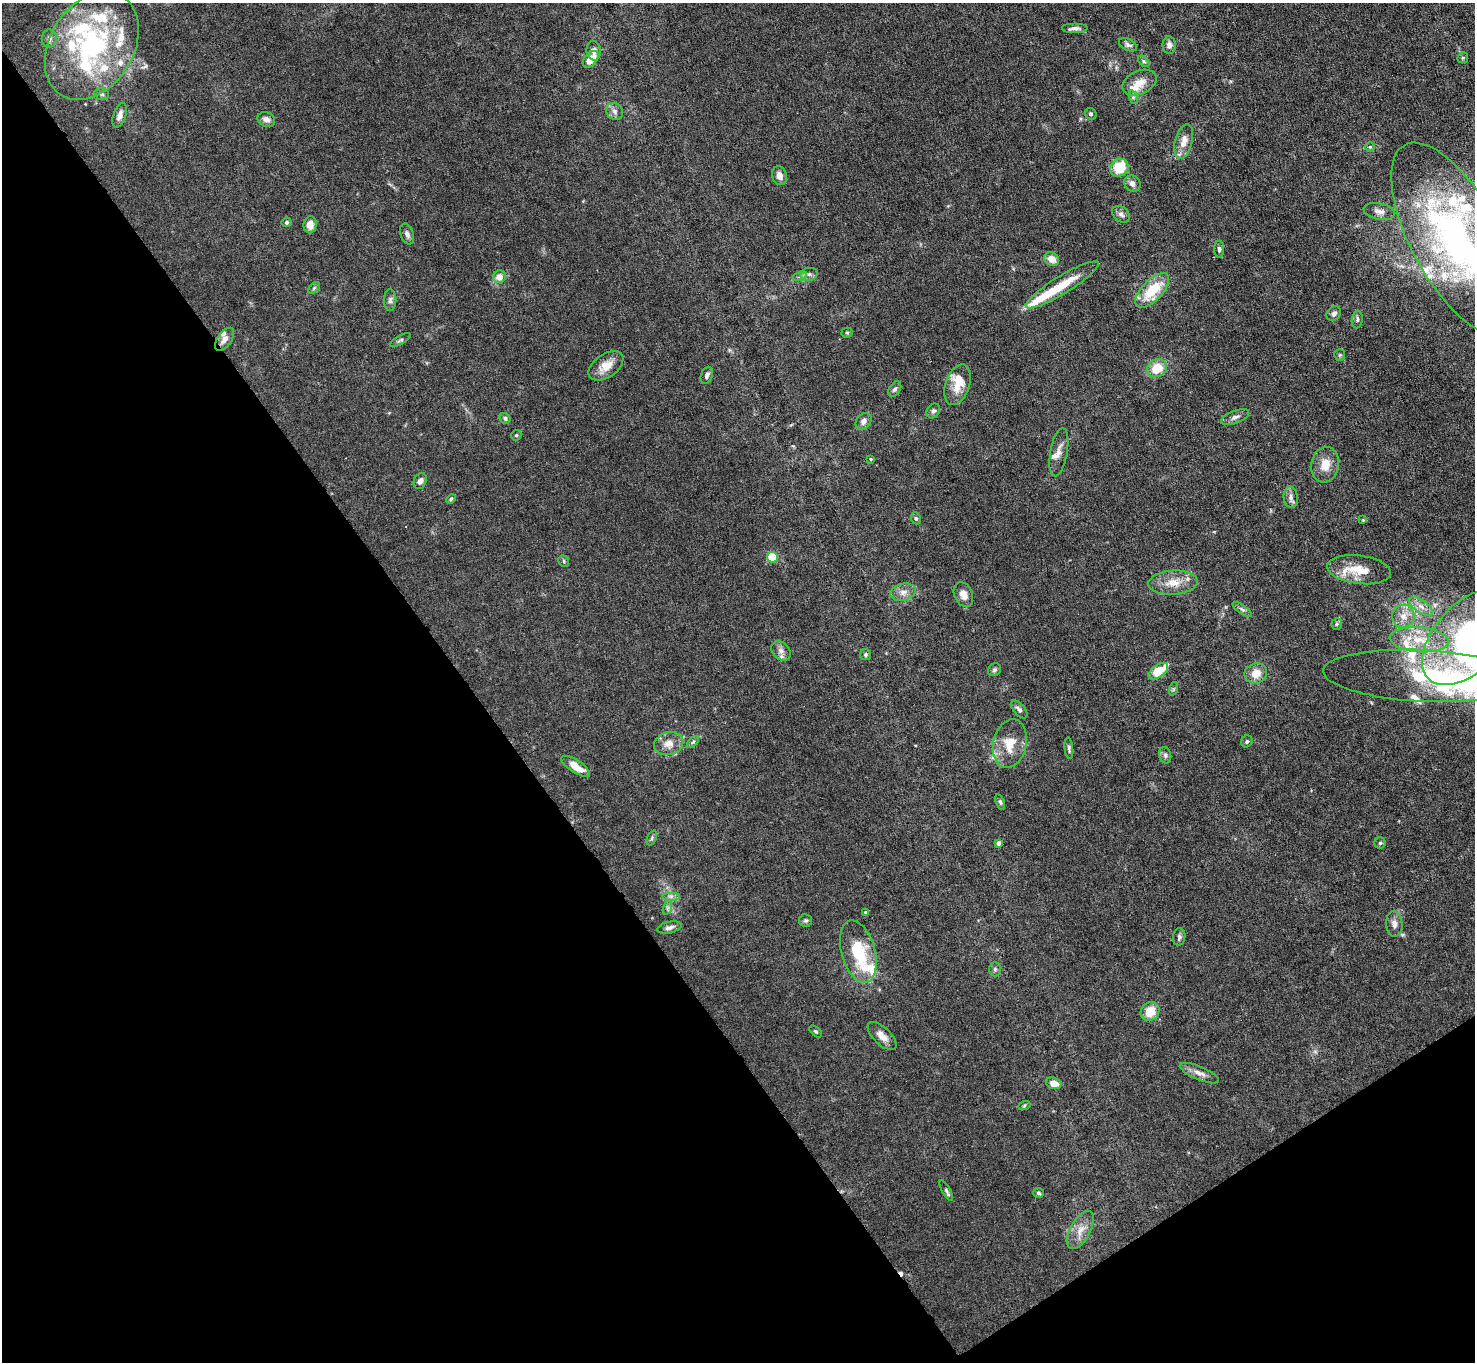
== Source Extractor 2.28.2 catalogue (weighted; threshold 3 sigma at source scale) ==
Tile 14 of 4 x 4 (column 2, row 4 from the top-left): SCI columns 1475-2947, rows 155-1514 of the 5894 x 5887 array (HDU 1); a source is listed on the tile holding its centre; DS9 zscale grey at full resolution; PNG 1477 x 1364 px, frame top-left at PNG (2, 3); each listed source drawn as its Kron ellipse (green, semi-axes under 4 px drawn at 4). Shown black and unused: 36% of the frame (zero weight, under 4 of 8 exposures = <1% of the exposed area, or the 3 px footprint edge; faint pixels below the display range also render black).
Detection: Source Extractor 2.28.2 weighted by HDU 2 'WHT'; one run over the whole footprint, this tile lists its part. Background 0.0531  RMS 0.0029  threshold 0.0118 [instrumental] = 3 sigma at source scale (4.09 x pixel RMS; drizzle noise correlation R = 1.36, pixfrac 0.8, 0.05/0.05 arcsec/px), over >= 5 px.
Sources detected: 135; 1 cosmic-ray / hot-pixel residue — neither listed nor drawn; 25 inside a brighter listed object's ellipse — not listed separately; the other 109 listed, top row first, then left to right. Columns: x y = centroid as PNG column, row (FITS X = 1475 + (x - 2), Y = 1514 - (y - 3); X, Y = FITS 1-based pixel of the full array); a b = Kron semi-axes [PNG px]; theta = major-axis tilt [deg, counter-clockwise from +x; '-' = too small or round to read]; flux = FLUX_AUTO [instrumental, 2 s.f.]
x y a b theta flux
1075 28 13 5 0 1.2
49 38 9 7 88 1.2
1128 45 10 5 -27 0.79
1169 45 9 6 -89 1.3
92 46 58 41 58 50
594 51 10 7 -84 1.3
1463 58 6 5 - 0.39
591 59 10 6 48 4.1
1144 61 7 4 -45 0.48
1139 83 18 11 24 3.8
102 94 7 5 -18 0.63
1133 97 7 4 -72 0.58
615 111 9 8 - 1.2
1091 114 6 5 - 0.5
120 115 13 6 70 1.6
266 119 9 7 -23 1.5
1184 142 17 8 75 3.1
1370 147 5 5 - 0.37
1119 168 9 8 - 8.6
779 176 9 7 -73 1.7
1132 184 9 7 -44 1.4
1379 211 16 8 -12 1.6
1121 214 10 7 -40 1.1
286 222 5 4 - 0.52
310 225 8 6 83 2.3
407 234 11 6 -69 1.1
1456 239 107 44 -61 93
1219 249 8 5 -90 0.7
1051 259 8 6 -30 2.6
809 274 9 6 9 1
800 276 7 4 19 0.67
499 277 6 6 - 2.6
1062 285 42 9 32 7.8
314 288 7 4 46 0.46
1152 290 22 10 46 10
390 300 11 6 89 0.94
1334 313 8 6 47 1.1
1357 319 9 5 84 0.7
847 333 5 5 - 0.33
225 339 13 7 54 1.5
400 340 12 4 31 0.56
1340 355 5 5 - 0.46
606 366 19 11 35 4.3
1157 368 10 8 29 5.6
707 375 9 5 69 0.84
958 385 21 12 71 4.8
895 389 8 5 55 0.7
933 411 8 6 50 0.74
1235 417 15 6 21 1.3
505 418 6 5 - 0.58
863 421 9 7 54 1.3
516 435 5 4 - 0.39
1059 452 24 8 80 2.6
871 459 3 3 - 0.26
1325 465 18 14 80 4.1
420 481 8 6 61 1.2
1291 497 11 7 -84 1.3
451 499 5 4 - 0.34
916 518 6 5 - 0.45
1363 520 4 4 - 0.27
772 557 5 5 - 9.1
564 561 6 5 - 0.43
1359 570 32 14 -7 6.9
1173 583 25 12 4 4.8
903 592 13 8 14 1.9
963 595 13 9 -67 2.1
1421 606 14 6 -34 1.9
1242 609 11 4 -36 0.72
1403 616 11 11 - 2.8
1337 624 6 5 - 0.44
1468 637 58 33 47 57
1419 640 29 12 -5 7.7
781 651 11 8 -44 1.5
865 655 5 5 - 0.46
994 670 7 6 - 0.63
1158 671 11 6 36 7.3
1256 673 11 10 - 3.5
1423 676 100 26 -3 33
1173 689 7 4 71 0.44
1019 709 11 5 -49 0.89
1247 741 6 5 - 0.55
693 742 7 4 45 0.48
669 744 15 11 14 3.1
1010 744 25 16 77 6.4
1069 748 11 4 -84 0.65
1165 755 8 6 -77 0.73
576 766 17 6 -33 4
1000 802 8 4 -71 0.5
652 838 8 4 70 0.48
998 843 4 4 - 1.2
1380 843 5 5 - 0.5
671 896 9 4 0 0.86
667 908 7 4 71 0.61
865 912 4 4 - 0.33
806 920 6 6 - 0.59
1394 924 13 8 -84 1.6
669 927 12 6 13 1.2
1179 937 9 6 83 0.7
858 952 32 16 -74 14
995 969 7 6 - 0.62
1150 1012 10 8 48 5
816 1031 7 4 -41 0.41
882 1036 18 8 -43 2.4
1199 1073 21 6 -23 2
1054 1083 8 5 -16 3
1024 1106 6 4 20 0.33
946 1190 11 4 -61 0.6
1038 1193 6 5 - 0.53
1080 1230 21 10 61 3.3
Isophote crosses this tile's border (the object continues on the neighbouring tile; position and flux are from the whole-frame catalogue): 2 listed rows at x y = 1456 239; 1468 637